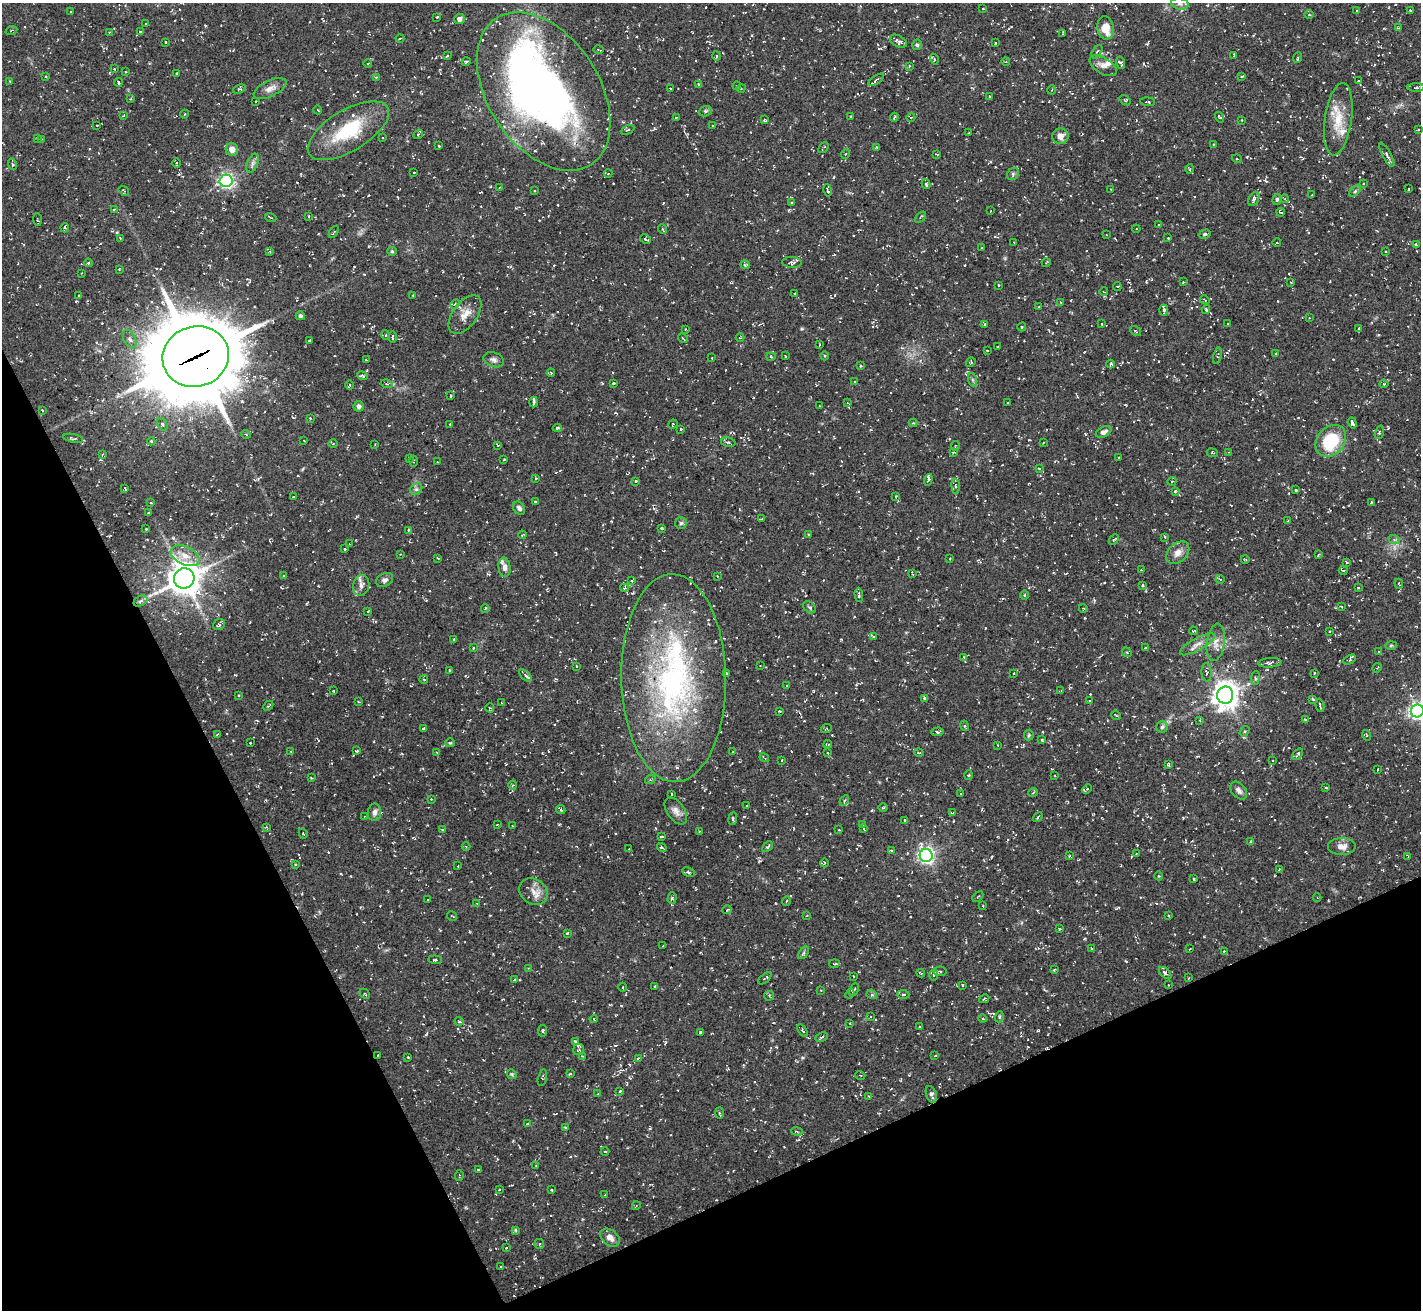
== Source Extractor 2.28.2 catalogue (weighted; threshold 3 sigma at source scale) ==
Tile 14 of 4 x 4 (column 2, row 4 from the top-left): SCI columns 1422-2840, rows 156-1463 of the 5682 x 5673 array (HDU 1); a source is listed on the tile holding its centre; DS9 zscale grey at full resolution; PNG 1423 x 1312 px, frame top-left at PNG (2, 3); each listed source drawn as its Kron ellipse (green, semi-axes under 4 px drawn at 4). Shown black and unused: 24% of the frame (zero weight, under 3 of 5 exposures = <1% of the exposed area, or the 3 px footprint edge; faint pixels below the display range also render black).
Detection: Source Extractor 2.28.2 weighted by HDU 2 'WHT'; one run over the whole footprint, this tile lists its part. Background 0.101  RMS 0.0071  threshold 0.0318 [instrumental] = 3 sigma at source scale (4.5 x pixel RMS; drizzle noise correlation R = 1.50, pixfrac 1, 0.05/0.05 arcsec/px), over >= 5 px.
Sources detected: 561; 1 too faint to see at this stretch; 1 inside a brighter object's white glare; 33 cosmic-ray / hot-pixel residue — neither listed nor drawn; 13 inside a brighter listed object's ellipse — not listed separately; of the other 513, all 500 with FLUX_AUTO >= 0.428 (the completeness limit of this list) listed and drawn (13 fainter detections not listed), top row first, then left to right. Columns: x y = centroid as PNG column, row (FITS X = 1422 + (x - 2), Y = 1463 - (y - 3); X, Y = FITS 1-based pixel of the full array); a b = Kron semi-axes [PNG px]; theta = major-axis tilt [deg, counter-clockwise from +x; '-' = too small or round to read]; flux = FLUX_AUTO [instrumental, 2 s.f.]
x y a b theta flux
1180 4 9 5 -7 2.5
983 8 2 2 - 0.58
1357 10 3 2 - 0.48
1410 10 3 3 - 0.65
71 12 2 2 - 0.66
1309 15 4 3 - 0.69
437 17 3 3 - 0.5
459 19 5 5 - 3.7
146 24 3 2 - 0.54
1106 28 12 8 -80 10
1398 28 3 2 - 0.76
11 30 6 2 22 0.53
109 32 3 2 - 0.46
140 32 3 3 - 0.48
1063 34 4 2 - 0.95
400 38 4 3 - 0.66
898 41 9 5 -28 2.4
166 42 3 2 - 0.63
995 43 3 2 - 0.71
917 45 5 4 - 1.3
599 50 5 2 - 0.63
1097 52 7 4 56 1.3
1234 55 4 2 - 0.53
447 56 4 3 - 0.82
717 56 5 3 - 0.76
1297 58 5 3 - 0.61
934 59 5 3 - 0.66
1006 61 4 3 - 0.54
466 62 4 3 - 1.2
368 63 4 3 - 0.54
1121 63 6 4 -68 1.7
909 66 4 2 - 0.58
1103 66 15 8 -30 4.2
115 69 3 2 - 0.56
126 72 3 2 - 0.66
176 73 3 2 - 0.76
46 77 3 2 - 0.6
376 77 3 2 - 0.57
1242 77 4 3 - 0.81
876 80 8 4 35 1.8
10 81 3 2 - 0.5
1358 81 2 2 - 0.55
118 82 4 3 - 1.2
698 84 4 3 - 0.91
737 86 4 4 - 0.83
270 88 18 8 26 4.7
670 88 3 3 - 0.55
741 88 5 3 - 0.65
1416 88 8 3 -1 1.2
239 89 6 4 23 0.96
1052 90 4 3 - 0.6
544 91 87 55 -57 410
989 96 3 2 - 0.52
131 99 4 3 - 0.68
1125 100 6 3 -36 0.75
256 101 3 2 - 0.44
1148 102 7 3 -5 0.86
318 110 4 3 - 0.46
705 111 6 5 - 1.3
185 114 4 3 - 0.61
123 116 4 2 - 0.52
851 116 3 2 - 0.71
894 117 4 3 - 0.71
911 117 4 3 - 0.65
1220 117 5 3 - 1
676 118 3 3 - 0.69
1338 119 36 13 82 18
764 120 3 3 - 0.85
1241 120 3 2 - 0.45
97 125 3 2 - 0.54
713 126 3 2 - 0.75
1418 129 4 2 - 0.57
628 130 7 3 26 1
348 131 46 20 31 41
969 133 3 2 - 0.83
418 134 5 4 - 1.1
1060 136 8 7 - 5.6
383 137 4 2 - 0.63
38 139 4 2 - 0.62
42 139 2 2 - 0.43
1214 144 3 3 - 0.85
439 146 2 2 - 0.66
877 147 3 2 - 0.78
823 148 6 2 49 0.91
232 149 6 6 - 5.3
845 154 5 3 - 0.64
937 154 3 2 - 0.86
1387 155 13 4 -62 2.3
1237 159 5 3 - 0.56
177 163 4 3 - 0.65
253 163 10 5 67 2.3
12 164 6 3 -70 0.77
1190 169 5 3 - 0.74
414 173 3 2 - 0.8
608 173 4 4 - 0.7
1013 174 6 5 - 1.3
226 181 6 6 - 180
1363 183 3 3 - 0.52
926 184 5 3 - 1.3
500 187 4 2 - 0.47
1409 189 3 2 - 0.56
828 190 6 3 -79 1.3
1111 190 3 2 - 0.54
124 191 6 3 -36 0.71
534 191 3 2 - 0.67
1355 191 7 4 46 1.2
1312 195 3 2 - 0.65
1254 199 7 5 61 1.7
1277 199 6 4 74 1.1
1285 199 4 3 - 0.62
791 203 3 3 - 0.7
114 209 3 2 - 0.66
991 211 3 2 - 0.49
1281 212 4 2 - 0.84
308 216 3 2 - 0.53
920 217 7 3 42 0.82
271 218 6 2 -19 0.7
37 219 6 3 -87 0.81
1159 225 3 3 - 0.61
65 228 4 3 - 1.2
662 229 5 3 - 0.68
1136 229 4 3 - 0.7
334 232 7 3 58 0.95
1205 234 6 4 16 1.1
1106 235 3 2 - 0.44
120 238 3 2 - 0.52
1168 238 3 2 - 0.57
645 239 6 3 -28 0.89
1014 242 3 2 - 0.72
1277 243 4 3 - 0.47
1416 245 4 3 - 1.2
982 248 3 3 - 0.72
270 251 3 3 - 0.64
392 251 5 4 - 0.96
1385 251 3 2 - 0.76
792 262 10 5 -2 2
88 263 4 4 - 0.87
1046 263 4 3 - 0.5
745 265 5 3 - 1.4
119 269 3 2 - 0.66
82 273 4 2 - 0.47
1183 282 3 3 - 0.47
1291 282 4 2 - 0.5
999 285 3 2 - 0.64
1117 286 4 2 - 0.87
1104 292 4 2 - 0.57
795 294 3 2 - 0.59
413 295 3 2 - 0.48
79 296 3 2 - 0.72
1205 300 5 3 - 0.61
1061 303 4 4 - 0.69
455 304 6 3 44 0.94
1038 307 4 2 - 0.53
1164 310 5 4 - 1.7
1206 310 4 4 - 0.77
465 315 22 12 54 8.1
300 316 4 4 - 1.5
1309 318 3 2 - 0.45
1228 323 3 2 - 0.55
984 324 4 2 - 0.56
1101 324 3 2 - 0.57
1022 327 4 3 - 0.92
685 329 4 2 - 0.5
1359 329 4 3 - 0.9
1135 331 6 3 -35 0.7
386 335 5 3 - 0.74
392 337 6 2 -89 0.98
683 338 5 2 - 0.54
740 338 4 3 - 0.58
130 339 10 6 -64 2.7
309 340 3 3 - 1.4
819 345 4 2 - 0.56
997 347 3 2 - 0.85
987 350 3 2 - 0.5
1276 353 3 3 - 0.59
785 356 3 2 - 0.62
825 356 4 3 - 0.69
1217 356 8 4 77 1.1
196 357 33 30 18 6900
771 357 4 4 - 0.69
712 358 2 2 - 0.44
366 360 4 3 - 0.73
494 360 10 7 -21 2.6
971 362 5 4 - 0.79
1111 364 4 3 - 1.1
861 366 3 3 - 0.61
551 373 4 4 - 0.81
362 376 5 4 - 1.2
973 380 7 4 -71 1.2
855 382 4 3 - 0.63
613 383 3 2 - 0.69
387 384 6 3 -17 0.86
1384 384 4 4 - 0.83
350 385 5 3 - 0.82
451 396 3 2 - 0.69
533 402 5 3 - 1.7
847 403 4 3 - 0.52
1008 403 2 2 - 0.43
359 406 5 5 - 1.9
820 406 3 2 - 0.5
42 410 3 2 - 0.54
310 418 2 2 - 0.59
913 423 4 4 - 0.7
1352 423 6 3 -72 1.6
162 424 7 4 -63 1.2
450 424 3 2 - 0.52
673 424 5 4 - 0.79
557 428 4 3 - 0.94
681 429 3 2 - 0.79
1104 432 8 5 27 2.6
1379 432 7 4 72 1
246 434 5 3 - 0.64
73 438 10 3 -11 1.2
151 441 4 4 - 0.84
304 441 3 2 - 0.45
1331 441 17 13 49 36
728 442 7 5 -10 1.5
1043 442 3 2 - 0.59
333 444 4 3 - 0.66
375 444 3 2 - 0.5
498 445 4 2 - 0.52
955 446 5 3 - 0.61
953 452 3 3 - 0.67
1229 452 3 2 - 0.54
1212 453 5 2 - 0.74
103 454 4 2 - 0.55
409 458 3 3 - 0.46
1119 458 3 2 - 0.71
504 459 3 2 - 0.45
413 461 5 3 - 0.75
437 462 2 2 - 0.43
1039 468 4 3 - 0.59
536 479 4 3 - 0.77
928 480 6 4 72 1.3
636 481 3 3 - 0.85
1172 481 4 3 - 0.59
956 486 7 3 -83 1.2
125 489 4 2 - 0.91
416 489 6 5 - 1.6
1296 490 3 2 - 0.57
1175 491 4 4 - 0.97
896 496 3 2 - 0.48
293 497 3 2 - 0.5
535 502 3 3 - 0.62
1371 502 3 2 - 0.68
151 503 3 2 - 0.45
519 508 7 5 -52 2.1
148 513 3 2 - 0.55
761 519 3 2 - 0.59
1288 521 3 3 - 0.46
681 523 6 6 - 1.4
662 528 4 3 - 0.72
146 529 3 3 - 0.61
409 530 4 3 - 0.86
808 534 3 2 - 0.6
522 535 4 3 - 0.61
1165 537 3 2 - 0.56
1394 539 6 4 -18 1.1
1114 540 6 2 48 0.71
349 544 3 2 - 0.57
345 549 3 2 - 0.74
1178 553 13 9 44 5
400 554 3 3 - 0.43
1318 555 4 2 - 0.53
185 556 15 9 -25 7.9
438 558 3 2 - 0.68
950 559 2 2 - 0.49
1245 559 4 3 - 0.5
1346 562 4 2 - 0.61
504 567 9 6 -83 3.1
1141 570 3 2 - 0.58
1343 570 4 3 - 0.62
912 574 4 2 - 0.6
284 576 3 3 - 0.64
717 576 3 2 - 0.44
184 578 10 10 - 1400
1220 579 4 3 - 0.54
385 580 9 6 27 2.7
632 581 3 3 - 0.69
1399 584 5 2 - 0.81
361 585 10 8 76 3.7
1143 585 4 3 - 1
624 588 4 4 - 0.77
1358 588 3 2 - 0.44
859 595 7 3 -88 1.5
1024 595 5 3 - 0.66
140 601 7 5 28 1.8
1341 606 3 2 - 0.64
810 607 7 5 -41 1.3
485 608 4 3 - 0.75
1083 608 4 3 - 0.69
368 611 3 2 - 0.61
219 625 6 5 - 1.8
1193 631 4 3 - 0.61
1329 631 2 2 - 0.48
874 636 4 2 - 0.51
454 639 3 3 - 0.75
1216 642 19 9 82 6.2
1197 644 19 6 29 5
1391 645 6 4 2 0.8
473 648 3 2 - 0.64
1146 648 4 2 - 0.69
1127 652 5 4 - 1.2
1378 652 4 2 - 0.47
964 657 4 4 - 0.63
1350 660 6 4 28 1.1
1270 663 11 4 5 2.2
576 666 3 2 - 0.47
760 666 3 2 - 0.45
1377 668 5 3 - 0.82
449 670 3 2 - 0.52
1206 672 9 5 -87 1.6
726 673 3 2 - 0.6
1014 673 2 2 - 0.48
1314 673 3 2 - 0.53
525 675 8 4 -45 1.2
674 678 104 52 -89 190
1255 678 7 3 84 1.1
424 680 4 3 - 0.59
787 686 3 3 - 0.7
334 691 3 2 - 0.75
1061 691 3 3 - 0.61
238 695 3 2 - 0.6
1225 695 8 8 - 760
924 698 4 3 - 1.1
1313 699 3 2 - 0.71
1090 701 3 3 - 0.57
359 702 3 2 - 0.54
502 703 4 3 - 0.61
1320 705 6 2 -75 1
268 706 6 2 44 0.77
490 708 4 4 - 0.78
779 711 3 2 - 0.62
1417 711 6 6 - 280
1116 715 5 2 - 0.66
1200 720 4 2 - 0.53
1305 720 3 2 - 0.63
965 726 5 3 - 0.75
1162 727 6 5 - 1.4
423 728 4 3 - 1.3
826 729 5 3 - 0.62
1244 731 6 4 54 1.1
938 732 6 4 3 1.1
217 734 4 2 - 0.56
1029 735 5 5 - 1.1
1366 735 5 3 - 0.6
1042 740 4 3 - 0.58
250 743 3 2 - 0.5
450 743 5 4 - 0.76
828 744 4 3 - 0.74
998 745 4 2 - 0.48
291 751 3 2 - 0.5
356 751 3 2 - 0.68
733 752 3 2 - 0.67
437 753 4 2 - 0.61
828 753 3 2 - 0.6
919 753 5 3 - 0.71
1298 754 6 3 51 1.4
764 758 5 2 - 0.8
782 760 3 2 - 0.48
1272 760 3 2 - 0.54
1168 765 4 3 - 0.91
1377 770 3 2 - 0.73
969 775 4 3 - 0.69
1055 776 2 2 - 0.48
311 778 4 2 - 0.54
650 780 5 3 - 0.8
513 785 4 4 - 0.8
1326 788 4 3 - 0.67
1087 789 5 3 - 0.76
1239 791 10 7 -50 2.8
1033 793 5 3 - 0.6
671 794 3 2 - 0.61
961 794 3 2 - 0.68
431 799 3 3 - 0.43
844 801 6 3 60 0.88
747 805 3 2 - 0.51
883 808 5 3 - 0.61
561 809 5 3 - 1.1
676 811 15 8 -55 4.5
374 812 9 6 81 2.8
952 813 4 3 - 0.76
364 816 2 2 - 0.45
1038 817 5 3 - 0.76
733 819 6 4 83 1.2
905 820 3 2 - 0.55
497 824 4 2 - 0.46
862 825 3 3 - 0.7
512 826 2 2 - 0.45
266 827 3 3 - 0.56
864 829 3 2 - 0.43
442 830 3 3 - 0.57
839 830 3 2 - 0.69
699 831 2 2 - 0.52
303 833 5 3 - 0.67
661 836 3 3 - 1.1
1251 842 3 3 - 0.93
466 846 4 3 - 0.63
1342 846 14 8 1 5.2
768 847 6 4 45 1.3
662 848 5 4 - 1.1
629 849 3 2 - 0.44
891 850 3 3 - 0.7
1136 854 3 3 - 0.61
926 855 6 6 - 270
1069 856 4 4 - 0.71
1408 856 3 2 - 0.7
824 863 4 2 - 0.5
295 864 4 3 - 0.68
458 866 2 2 - 0.51
1279 870 4 2 - 0.48
689 872 7 4 -27 1.3
1159 876 4 3 - 0.51
1194 879 3 2 - 0.92
533 892 15 12 -36 7.2
978 897 6 2 44 0.63
1317 897 4 3 - 0.57
672 898 6 4 74 1.3
428 899 3 2 - 0.47
786 901 5 3 - 0.62
477 904 3 3 - 0.69
983 906 3 2 - 0.49
727 910 5 3 - 0.52
452 916 5 2 - 0.51
806 916 2 2 - 0.61
1169 916 3 2 - 0.55
1059 929 3 3 - 0.67
567 933 3 3 - 0.72
663 946 2 2 - 0.44
1091 948 3 2 - 0.46
1190 949 3 3 - 0.58
1224 951 2 2 - 0.44
804 953 7 4 53 1.2
435 960 7 4 -4 1.1
834 964 5 3 - 0.89
528 968 3 3 - 0.43
1054 970 3 3 - 0.76
940 971 6 5 - 1.4
921 973 4 3 - 0.6
1165 973 7 4 -43 2.4
934 975 5 4 - 0.83
853 976 2 2 - 0.5
765 978 8 2 40 0.83
1188 978 3 2 - 0.46
514 980 3 2 - 0.63
962 985 3 2 - 0.6
1168 985 3 2 - 0.48
654 986 3 2 - 0.67
622 987 4 3 - 0.6
821 990 2 2 - 0.43
854 990 6 2 66 0.8
365 994 6 3 -45 0.58
850 994 5 4 - 0.86
903 994 6 4 -5 1.1
872 995 5 3 - 0.84
769 996 5 5 - 0.85
984 999 5 3 - 1.1
870 1016 3 3 - 0.72
999 1017 5 3 - 0.73
594 1019 4 2 - 0.65
982 1019 4 3 - 1
459 1021 4 3 - 0.65
850 1023 3 2 - 0.65
920 1027 3 2 - 0.74
803 1030 7 3 -56 1.1
543 1031 6 3 82 0.78
700 1033 3 2 - 0.82
822 1037 6 3 26 1.1
575 1042 3 2 - 0.61
579 1049 5 5 - 1
378 1055 2 2 - 0.65
582 1056 3 3 - 0.48
935 1056 3 2 - 1
408 1057 3 2 - 0.65
638 1058 4 4 - 0.96
512 1074 5 4 - 0.84
570 1074 3 2 - 0.8
860 1075 5 3 - 0.62
542 1078 8 4 76 1.2
620 1091 4 3 - 0.73
597 1094 3 2 - 0.43
931 1094 9 5 -72 2.5
869 1096 4 2 - 0.61
719 1113 5 4 - 0.89
527 1124 3 2 - 0.46
565 1127 4 3 - 0.76
797 1131 6 3 -10 0.83
605 1151 4 3 - 0.65
536 1166 3 2 - 0.49
478 1170 3 2 - 0.65
459 1175 5 2 - 0.58
499 1190 3 3 - 0.8
552 1190 3 2 - 0.73
605 1195 3 3 - 0.57
636 1206 4 3 - 0.58
515 1230 4 3 - 1.2
610 1238 11 7 -38 4.4
539 1244 5 5 - 0.95
506 1248 3 3 - 0.74
501 1267 3 3 - 0.57
Overlapping masked pixels (flux is a lower limit): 3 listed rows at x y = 348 131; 196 357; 931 1094
Isophote crosses this tile's border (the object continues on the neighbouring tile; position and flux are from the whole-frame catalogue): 1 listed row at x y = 1417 711
Unlisted compact peaks at least as high as the median listed source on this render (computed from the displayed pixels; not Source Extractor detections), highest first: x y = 173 538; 802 329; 802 1058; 1085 618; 341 874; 117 232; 1126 961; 235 675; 302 469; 1247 157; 759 861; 559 824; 1029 440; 872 810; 1038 1031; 205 26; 1388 428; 663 203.